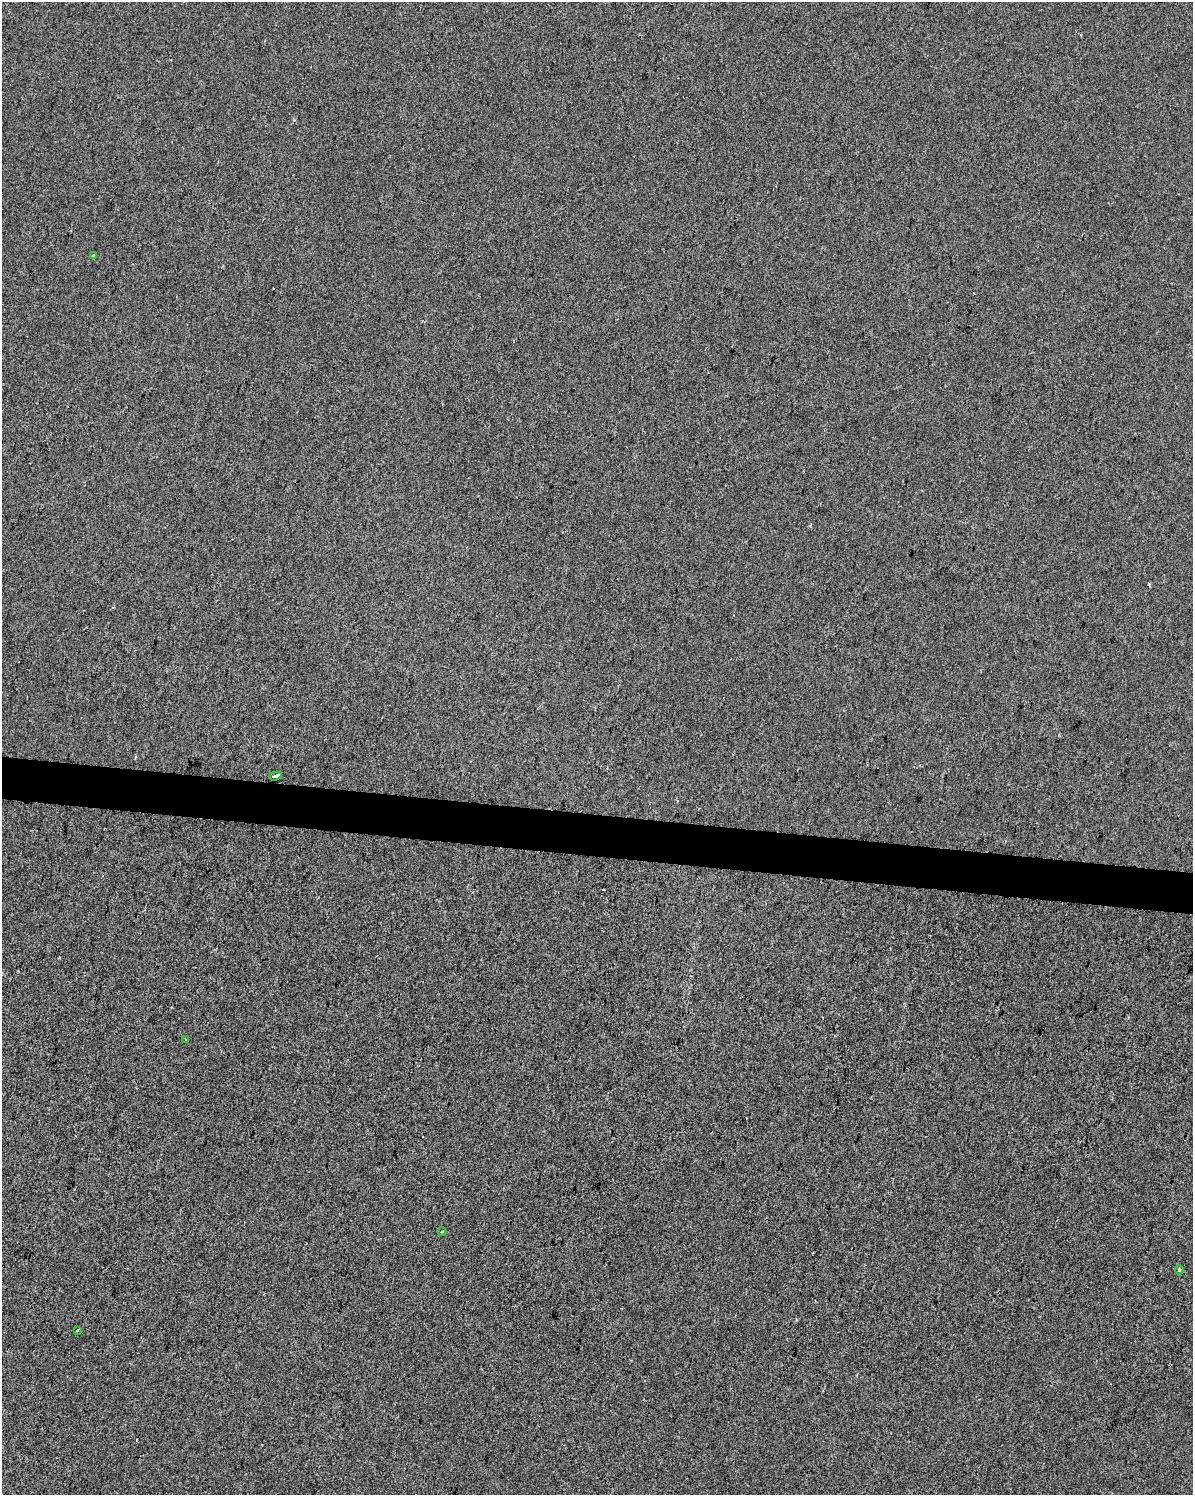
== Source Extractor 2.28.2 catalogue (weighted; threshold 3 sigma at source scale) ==
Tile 7 of 4 x 3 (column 3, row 2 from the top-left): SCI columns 2391-3581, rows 1778-3270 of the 4773 x 4990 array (HDU 1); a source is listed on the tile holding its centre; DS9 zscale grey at full resolution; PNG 1195 x 1497 px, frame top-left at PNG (2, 2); each listed source drawn as its Kron ellipse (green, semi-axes under 4 px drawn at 4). Shown black and unused: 3% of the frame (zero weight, under 2 of 3 exposures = <1% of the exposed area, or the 3 px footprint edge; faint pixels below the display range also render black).
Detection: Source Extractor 2.28.2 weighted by HDU 2 'WHT'; one run over the whole footprint, this tile lists its part. Background -9.93e-05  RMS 0.0057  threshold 0.0255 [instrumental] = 3 sigma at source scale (4.5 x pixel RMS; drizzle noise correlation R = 1.50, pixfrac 1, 0.0396/0.0396 arcsec/px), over >= 5 px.
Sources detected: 6; all 6 listed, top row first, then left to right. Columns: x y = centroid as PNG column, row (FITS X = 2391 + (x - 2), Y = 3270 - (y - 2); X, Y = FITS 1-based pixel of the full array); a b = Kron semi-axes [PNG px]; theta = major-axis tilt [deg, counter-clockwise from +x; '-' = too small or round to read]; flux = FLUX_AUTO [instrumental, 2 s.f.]
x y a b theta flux
93 255 3 3 - 1.1
275 776 6 3 17 11
186 1039 3 2 - 0.65
442 1232 4 3 - 0.59
1179 1270 5 3 - 1.2
77 1330 3 2 - 0.48